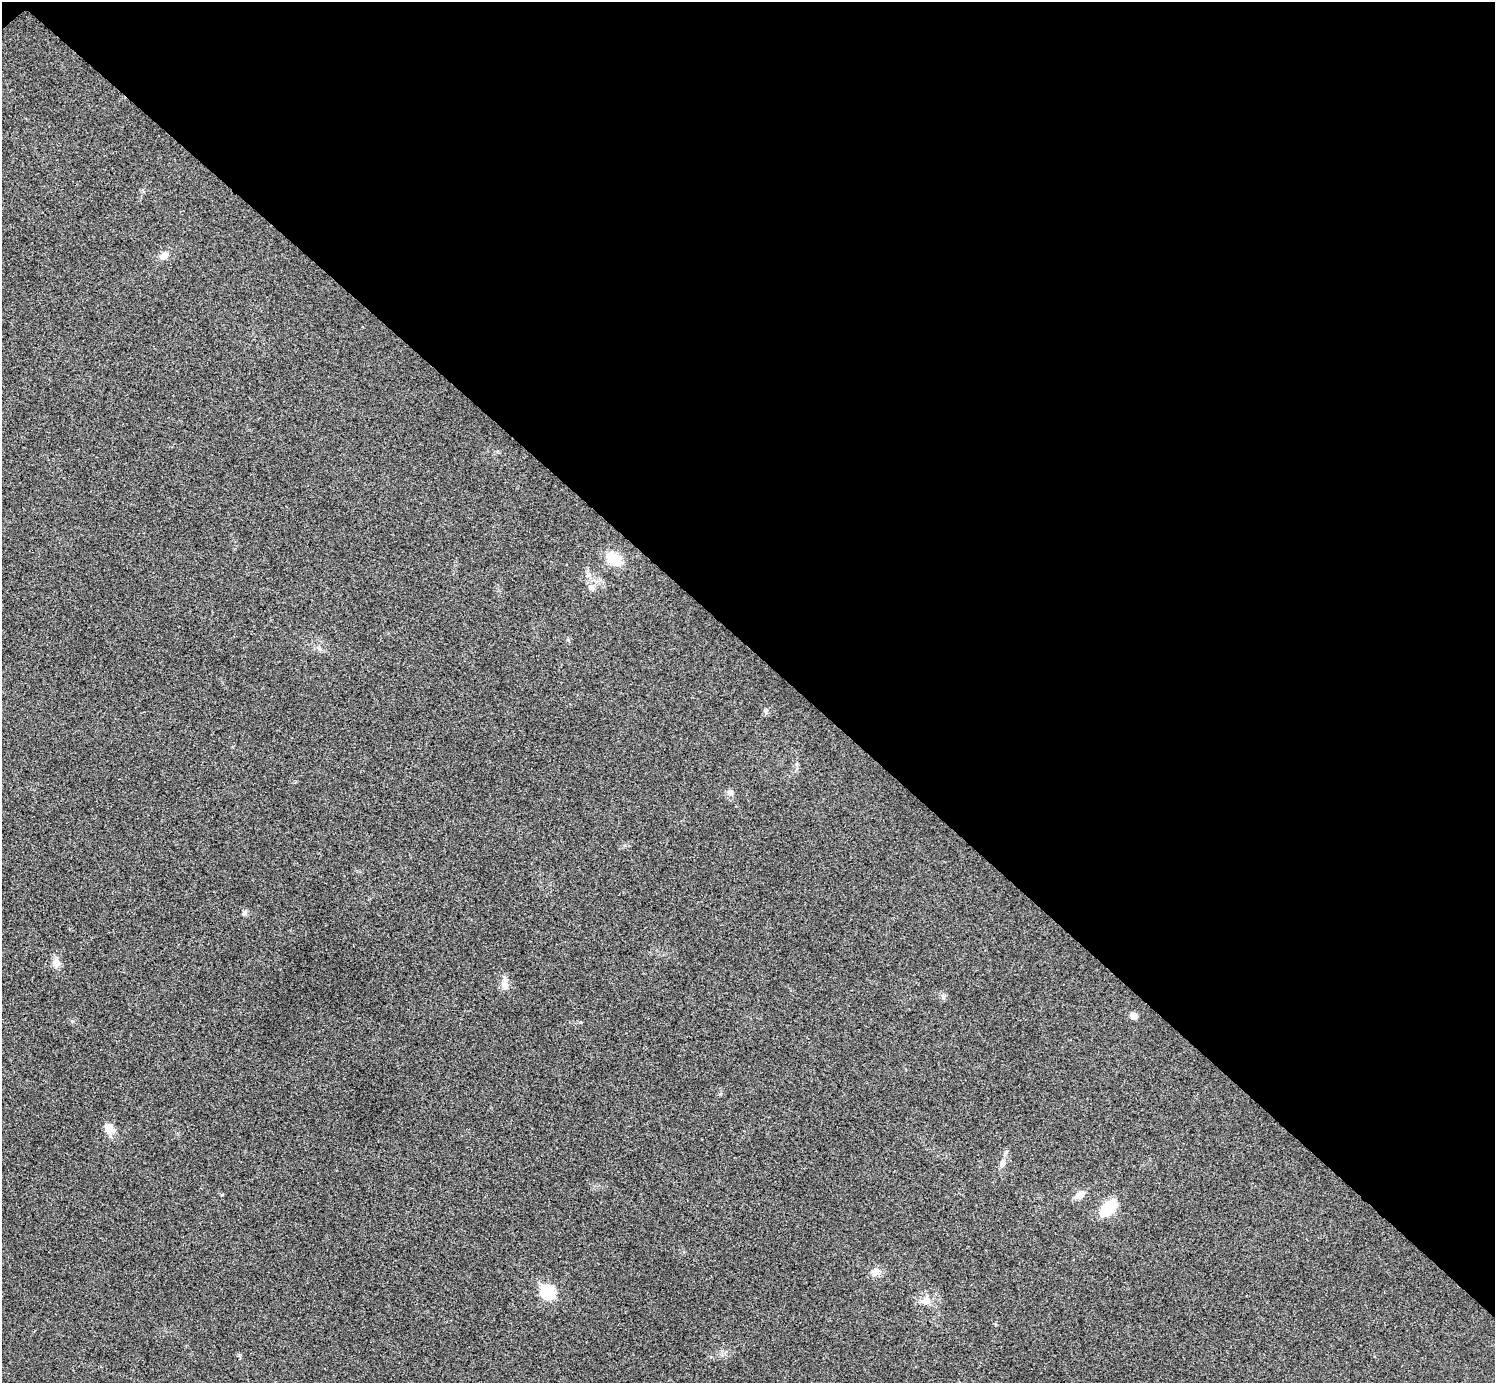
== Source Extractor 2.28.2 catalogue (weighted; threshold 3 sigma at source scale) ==
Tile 3 of 4 x 4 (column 3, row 1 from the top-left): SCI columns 2992-4484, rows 4304-5684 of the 5985 x 5985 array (HDU 1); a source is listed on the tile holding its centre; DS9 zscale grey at full resolution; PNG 1497 x 1385 px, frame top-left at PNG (2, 2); no overlay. Shown black and unused: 47% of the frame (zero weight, under 3 of 4 exposures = <1% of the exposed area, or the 3 px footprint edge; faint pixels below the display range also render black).
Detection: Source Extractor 2.28.2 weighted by HDU 2 'WHT'; one run over the whole footprint, this tile lists its part. Background 0.022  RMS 0.0054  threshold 0.0242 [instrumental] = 3 sigma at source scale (4.5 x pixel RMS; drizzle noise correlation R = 1.50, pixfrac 1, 0.05/0.05 arcsec/px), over >= 5 px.
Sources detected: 20; all 20 listed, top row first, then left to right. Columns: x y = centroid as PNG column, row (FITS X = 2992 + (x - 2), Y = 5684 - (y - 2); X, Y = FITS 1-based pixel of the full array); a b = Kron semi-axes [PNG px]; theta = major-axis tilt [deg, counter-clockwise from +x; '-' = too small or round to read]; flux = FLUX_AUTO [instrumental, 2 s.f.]
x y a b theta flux
164 255 12 8 45 4.3
614 559 15 11 -39 15
588 575 10 6 18 2
591 588 9 9 - 2.7
766 711 9 5 64 1.3
797 764 6 4 90 1
730 792 9 7 -22 2
244 913 7 7 - 1.5
56 963 11 10 - 4
504 983 20 9 -88 4.2
943 996 7 4 -72 1.1
1134 1016 6 5 - 5
72 1021 5 5 - 0.7
109 1129 16 12 -40 5.3
1002 1163 13 7 75 3.2
1079 1195 13 8 30 4.7
1108 1208 21 11 46 19
876 1272 13 10 16 4.4
548 1292 8 7 - 59
925 1300 17 13 30 5.9
Unlisted compact peaks at least as high as the median listed source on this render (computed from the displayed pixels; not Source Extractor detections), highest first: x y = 720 1094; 222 1195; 319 648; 581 1022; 568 640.